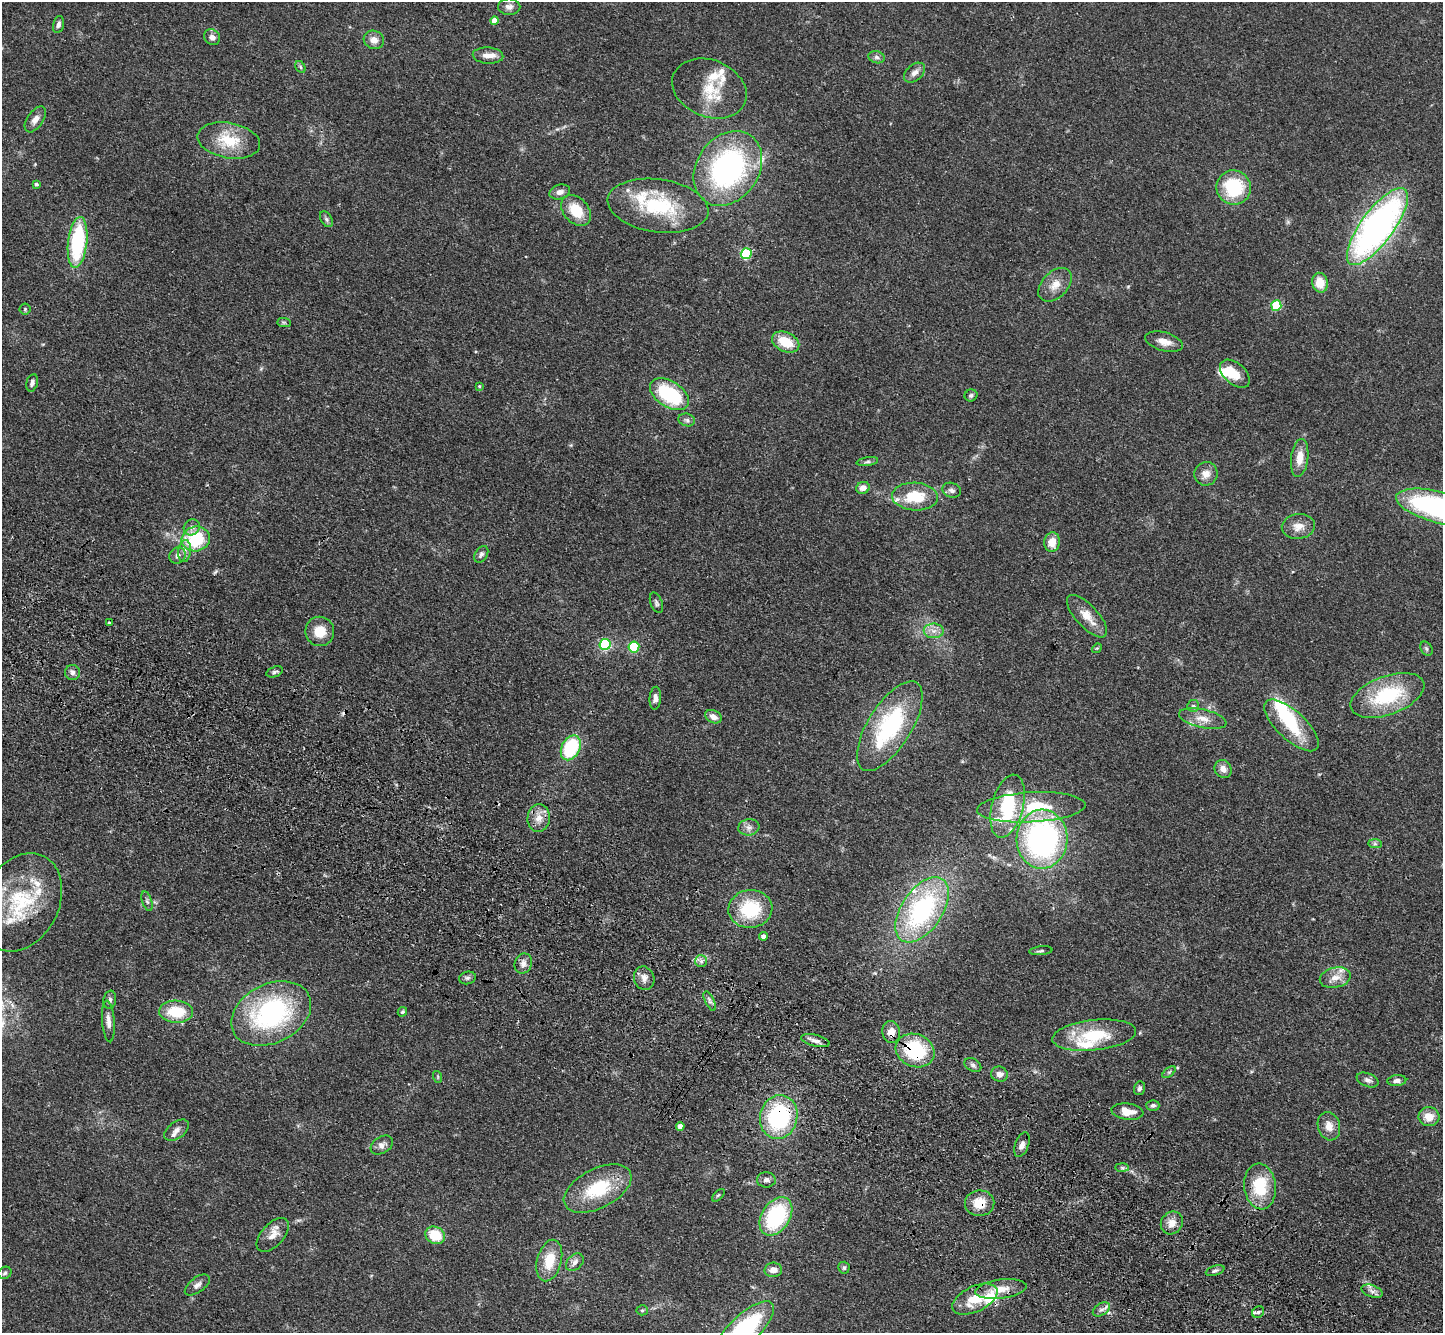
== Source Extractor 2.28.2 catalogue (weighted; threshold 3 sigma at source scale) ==
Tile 6 of 4 x 4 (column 2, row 2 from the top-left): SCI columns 1511-2951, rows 3051-4381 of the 5902 x 5965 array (HDU 1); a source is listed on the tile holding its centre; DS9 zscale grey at full resolution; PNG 1445 x 1335 px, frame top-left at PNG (2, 2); each listed source drawn as its Kron ellipse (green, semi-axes under 4 px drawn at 4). Shown black and unused: <1% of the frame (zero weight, under 3 of 4 exposures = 6% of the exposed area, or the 3 px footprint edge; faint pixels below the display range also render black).
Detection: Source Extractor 2.28.2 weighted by HDU 2 'WHT'; one run over the whole footprint, this tile lists its part. Background 0.0897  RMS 0.0062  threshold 0.0279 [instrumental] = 3 sigma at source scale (4.5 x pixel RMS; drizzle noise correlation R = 1.50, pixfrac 1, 0.05/0.05 arcsec/px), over >= 5 px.
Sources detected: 154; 5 inside a brighter object's white glare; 2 cosmic-ray / hot-pixel residue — neither listed nor drawn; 11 inside a brighter listed object's ellipse — not listed separately; the other 136 listed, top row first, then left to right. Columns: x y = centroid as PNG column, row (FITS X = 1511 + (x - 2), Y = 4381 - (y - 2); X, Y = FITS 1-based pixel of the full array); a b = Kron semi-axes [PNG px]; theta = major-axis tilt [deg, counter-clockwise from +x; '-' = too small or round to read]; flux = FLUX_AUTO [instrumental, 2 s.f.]
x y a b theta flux
509 7 11 8 -1 3.3
495 21 4 4 - 7
58 24 9 5 77 2.1
212 37 8 7 - 2.6
374 40 10 9 - 4.9
488 55 15 8 -4 5
876 57 8 6 -16 1.8
300 67 6 4 -60 1.1
915 73 12 8 41 3.5
709 88 38 28 -22 24
35 119 15 8 56 4.1
229 141 32 17 -10 22
728 168 40 31 55 140
36 184 4 4 - 1.3
1234 187 17 17 - 38
560 192 10 7 18 3.2
658 206 51 26 -8 50
576 210 17 12 -48 17
326 219 8 5 -60 1.5
1377 226 46 16 53 220
78 242 26 9 83 58
746 254 5 5 - 50
1320 283 10 7 -76 11
1055 285 20 13 45 7.8
1276 305 5 5 - 34
25 309 5 5 - 0.95
284 322 7 4 -1 1
786 342 14 9 -25 15
1164 342 19 9 -15 6.1
1235 374 17 10 -41 12
32 383 9 5 76 2.2
479 386 4 3 - 0.66
669 394 22 12 -33 42
971 395 6 6 - 1.3
687 420 8 6 -16 1.7
1300 458 19 8 83 8.2
867 462 11 4 9 1.6
1206 474 12 11 - 5.2
863 488 7 6 - 4.6
952 490 9 7 -19 2.2
915 497 23 14 -2 25
1439 507 44 15 -14 140
1298 526 16 12 8 6.9
192 527 8 7 - 2.8
196 539 14 12 15 33
1052 542 9 8 - 7.9
185 551 11 6 84 3.1
481 554 9 6 57 2
178 556 8 7 - 2.9
656 603 10 6 -69 1.6
1087 616 27 11 -47 10
109 622 3 2 - 0.64
320 631 15 14 - 11
934 631 10 7 0 3.9
605 644 5 5 - 69
634 647 5 5 - 37
1097 648 5 4 - 0.69
1426 649 8 5 -57 1.3
73 672 7 7 - 2.3
275 672 8 5 18 1.4
1387 695 39 19 20 47
655 698 11 5 85 2.8
1193 706 6 6 - 1.2
713 717 9 6 -27 4.1
1203 719 24 9 -13 7.6
1292 725 35 14 -43 26
890 726 51 21 58 69
571 748 13 9 63 41
1223 769 9 8 - 4.1
1008 806 32 15 75 46
1031 807 54 15 3 34
539 818 14 11 85 6.6
749 827 10 8 8 3.1
1042 839 29 25 88 170
1375 844 7 4 -1 1.2
147 901 10 5 -72 1.6
21 902 52 38 62 55
750 909 22 19 5 34
922 910 37 20 56 93
763 936 4 4 - 2.4
1041 951 11 3 6 1.1
701 961 6 6 - 1.8
523 963 10 8 68 3.4
467 978 8 6 14 1.8
644 978 12 10 -71 4.1
1335 978 16 10 13 6.7
110 1000 9 6 81 1.8
710 1001 10 4 -64 1.9
176 1012 17 11 -3 21
402 1012 5 4 - 0.96
271 1013 42 29 26 96
108 1021 21 6 -85 4.3
891 1032 11 9 -79 5.5
1094 1035 42 15 6 31
815 1041 15 5 -14 3.1
915 1050 20 16 -22 45
973 1065 9 6 -30 1.9
1169 1072 8 4 37 1.2
999 1074 8 7 - 3.4
438 1077 6 3 -72 0.71
1368 1080 11 6 -22 2.5
1397 1081 9 5 4 2.8
1139 1088 7 5 72 1.5
1153 1105 6 5 - 1.4
1127 1112 16 8 -8 9.1
779 1117 22 18 77 69
1429 1117 10 9 - 8.1
680 1126 4 4 - 4.6
1329 1126 14 11 -74 6
177 1130 14 8 36 3.8
382 1145 12 8 32 3.2
1022 1145 13 6 69 3
1122 1168 7 4 -1 1.2
766 1180 9 7 1 2.4
1260 1186 23 15 -84 27
598 1188 37 19 27 34
718 1195 8 3 44 0.75
980 1203 15 12 1 12
776 1216 21 14 58 57
1172 1223 12 10 51 6
273 1235 20 11 48 7.1
435 1235 10 8 -27 18
549 1261 21 12 75 16
575 1262 10 7 44 3
844 1268 6 6 - 1.3
773 1270 9 7 3 4.8
1215 1271 9 5 17 1.6
5 1273 7 5 34 1.4
197 1285 14 7 36 3.1
1001 1289 26 9 7 9.5
1372 1291 11 6 -20 2.8
975 1299 24 12 26 18
1101 1309 9 6 32 2.4
642 1310 5 5 - 0.97
1258 1312 6 5 - 1.5
744 1330 39 14 44 81
Overlapping masked pixels (flux is a lower limit): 4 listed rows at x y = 891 1032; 915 1050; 779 1117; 980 1203
Isophote crosses this tile's border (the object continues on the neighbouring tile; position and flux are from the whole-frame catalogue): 2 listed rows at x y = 1439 507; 744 1330